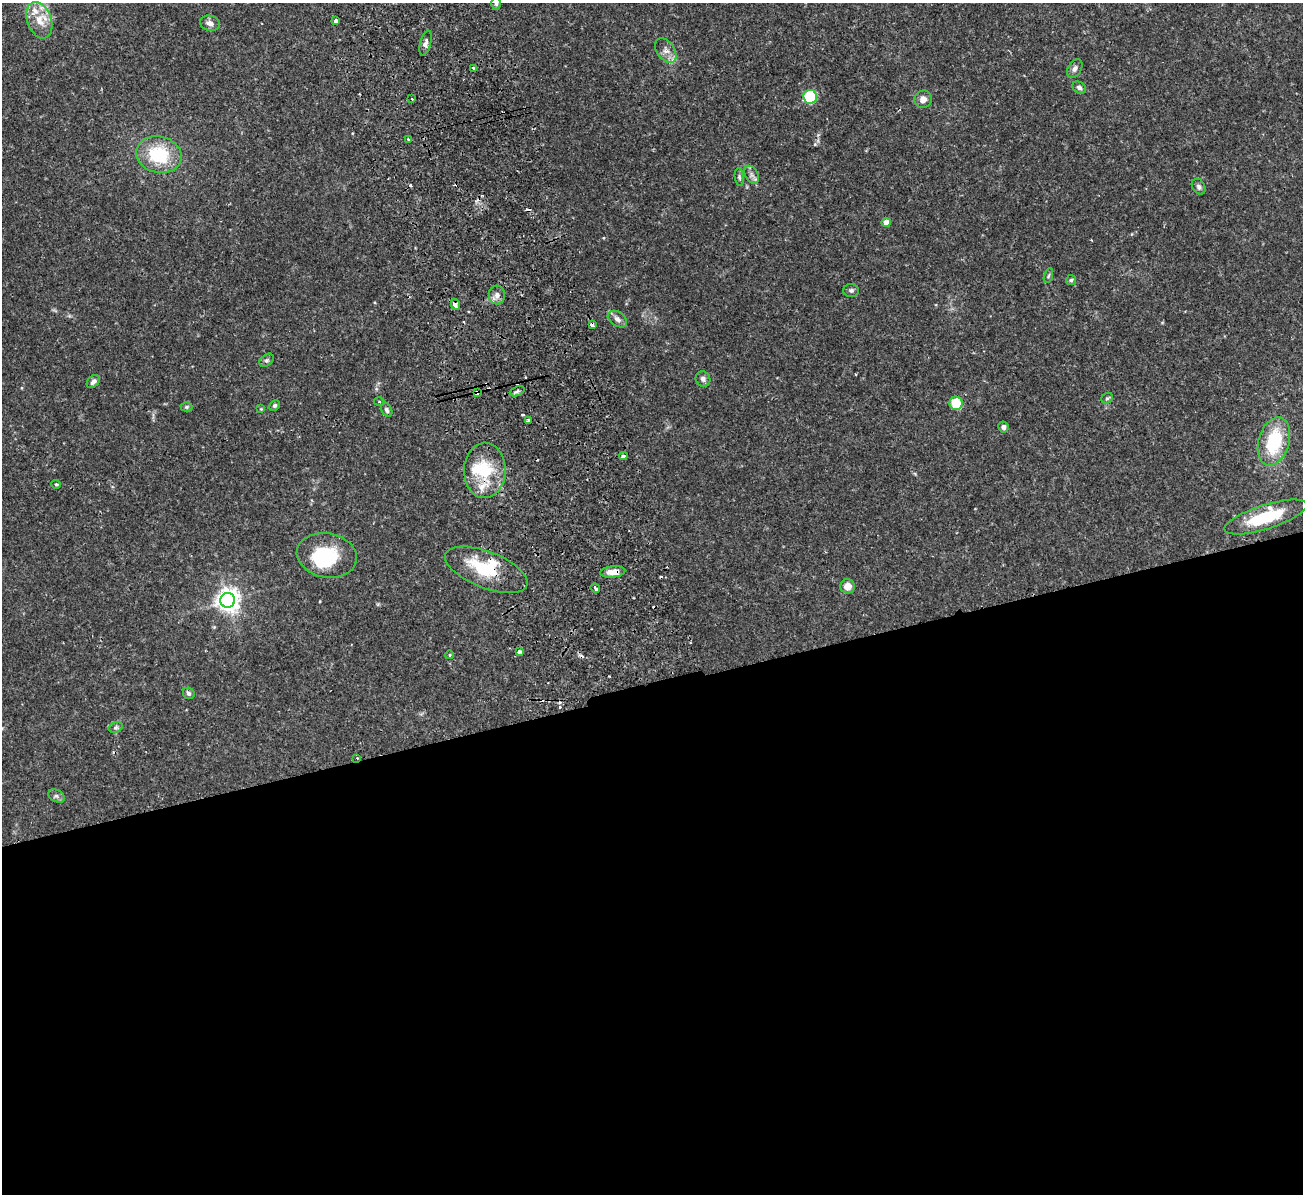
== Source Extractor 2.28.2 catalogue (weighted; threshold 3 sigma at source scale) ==
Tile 15 of 4 x 4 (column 3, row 4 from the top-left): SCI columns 2658-3958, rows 171-1362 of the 5316 x 5225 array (HDU 1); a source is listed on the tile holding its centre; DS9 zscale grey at full resolution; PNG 1305 x 1196 px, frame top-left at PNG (2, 3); each listed source drawn as its Kron ellipse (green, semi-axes under 4 px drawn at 4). Shown black and unused: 43% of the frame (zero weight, under 2 of 3 exposures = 3% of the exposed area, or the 3 px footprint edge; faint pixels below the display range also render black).
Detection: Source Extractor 2.28.2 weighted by HDU 2 'WHT'; one run over the whole footprint, this tile lists its part. Background 0.119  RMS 0.0072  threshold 0.0325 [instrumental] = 3 sigma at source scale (4.5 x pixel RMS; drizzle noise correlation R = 1.50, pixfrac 1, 0.05/0.05 arcsec/px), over >= 5 px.
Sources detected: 73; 2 inside a brighter object's white glare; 11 cosmic-ray / hot-pixel residue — neither listed nor drawn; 4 inside a brighter listed object's ellipse — not listed separately; the other 56 listed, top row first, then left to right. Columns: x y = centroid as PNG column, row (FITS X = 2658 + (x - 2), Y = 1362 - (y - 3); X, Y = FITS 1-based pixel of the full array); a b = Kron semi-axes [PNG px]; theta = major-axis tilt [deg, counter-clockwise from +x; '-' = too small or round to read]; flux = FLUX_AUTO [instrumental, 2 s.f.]
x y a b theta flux
496 3 6 5 - 1.2
39 20 19 12 -70 11
336 21 4 3 - 2.1
210 23 10 7 -13 3.4
426 43 13 5 76 2.5
666 51 14 8 -55 4.8
473 68 3 3 - 1.6
1075 69 10 6 59 2.6
1079 88 7 5 -33 1.8
810 97 7 7 - 36
412 99 3 2 - 0.66
923 99 9 8 - 4.5
408 139 3 3 - 0.6
159 155 23 18 -14 34
752 175 10 6 -60 2.6
739 177 9 4 -83 1.2
1199 187 8 6 -59 1.9
886 223 4 4 - 6.1
1048 276 8 3 71 0.98
1071 280 5 5 - 0.97
851 290 7 6 - 1.6
497 295 9 8 - 3.7
455 304 6 4 -78 5.3
617 319 11 7 -34 3.3
592 325 4 3 - 3.2
266 360 8 5 40 1.4
703 379 8 7 - 2.1
93 382 8 5 45 2.5
517 391 8 4 23 1.4
477 393 3 3 - 5.4
1107 398 6 5 - 1.1
379 402 5 3 - 0.95
956 403 7 6 - 20
275 405 6 4 44 1.4
186 407 6 4 1 0.99
261 409 4 4 - 0.54
387 410 7 5 -61 1.5
528 420 3 3 - 1.5
1003 427 5 5 - 1.9
1274 441 25 15 74 40
623 456 4 3 - 3.7
485 470 27 20 89 29
56 484 4 4 - 0.83
1266 517 43 12 18 33
327 555 30 22 -10 41
486 570 44 18 -21 32
613 572 12 5 5 6
848 586 7 7 - 5.4
595 588 5 3 - 3.6
228 600 7 7 - 520
519 652 4 3 - 4.4
449 655 4 3 - 0.59
189 693 6 5 - 1.4
116 727 7 5 17 1.4
357 758 2 2 - 0.47
56 796 9 6 -27 1.9
Overlapping masked pixels (flux is a lower limit): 6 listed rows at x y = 455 304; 592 325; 477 393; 485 470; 613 572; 357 758
Isophote crosses this tile's border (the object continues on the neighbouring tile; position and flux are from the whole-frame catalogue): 2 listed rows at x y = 496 3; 39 20